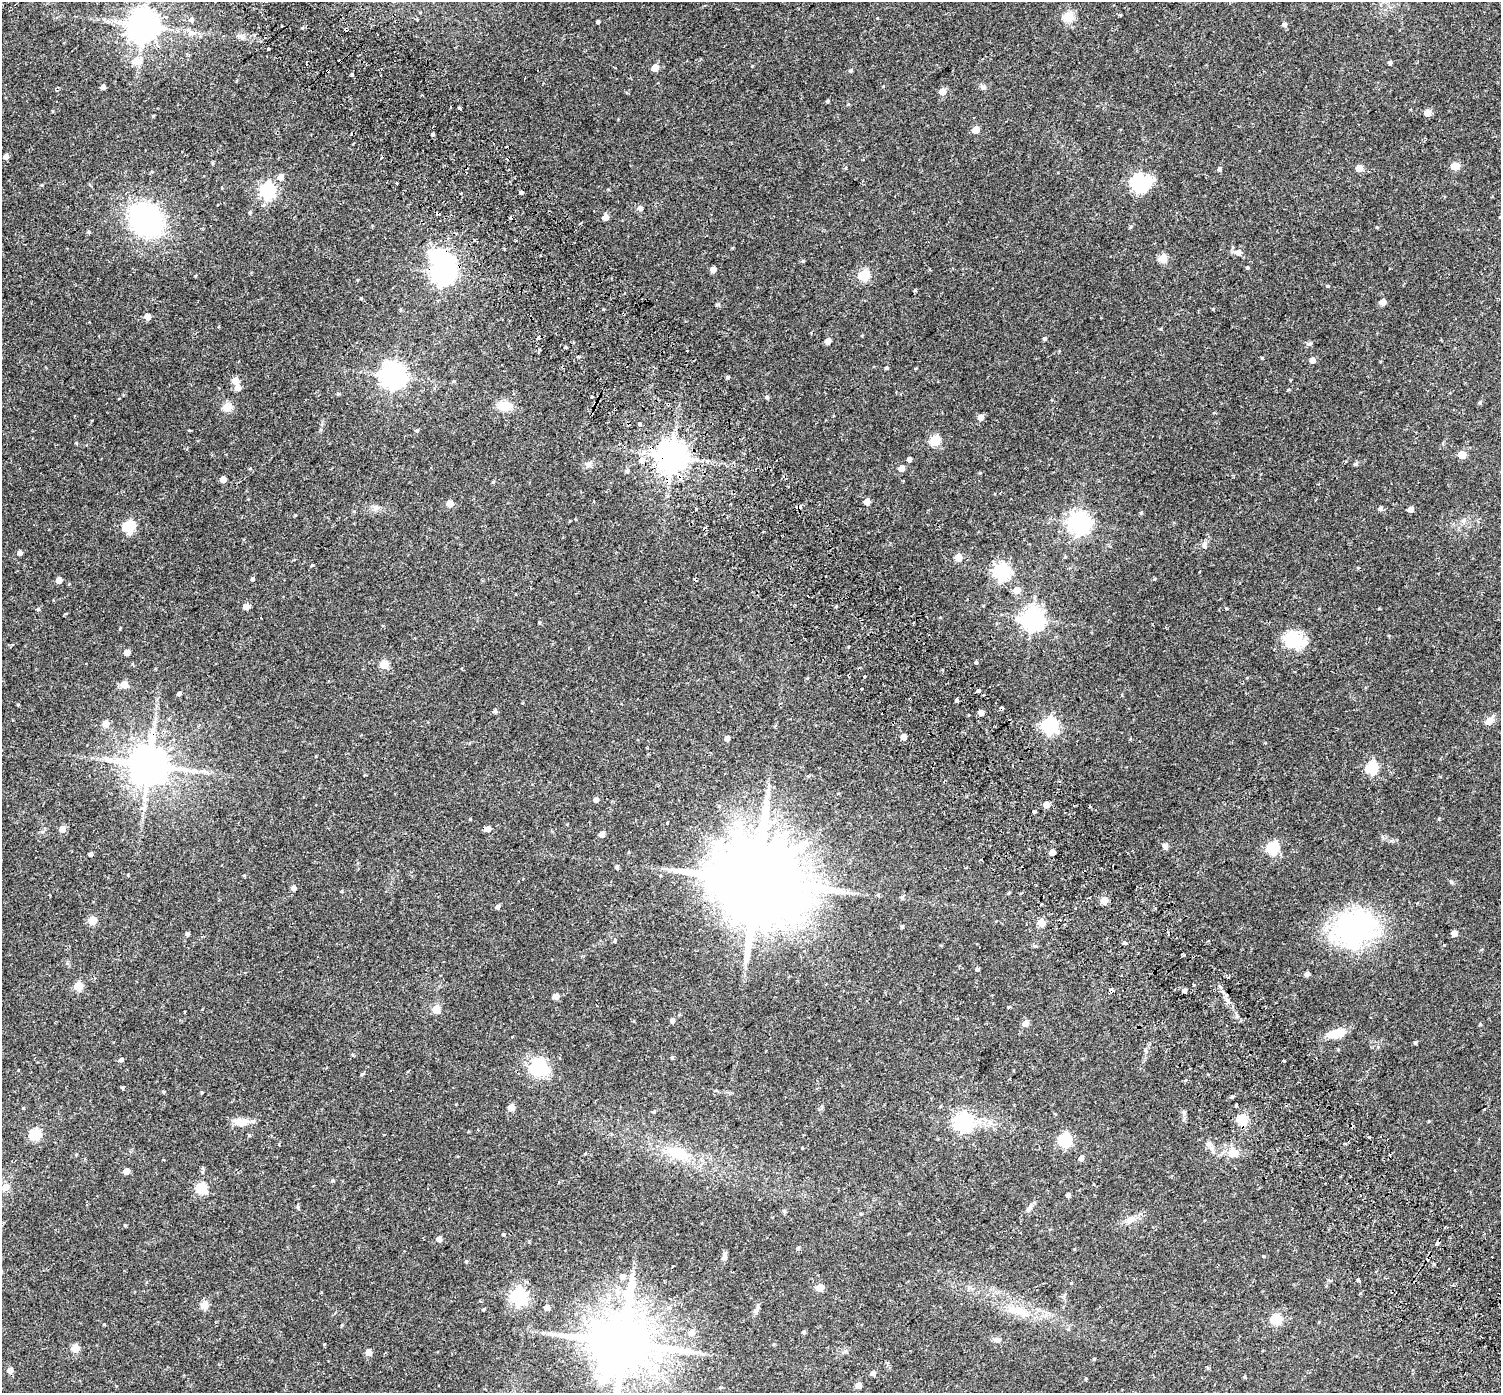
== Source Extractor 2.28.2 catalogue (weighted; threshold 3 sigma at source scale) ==
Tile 6 of 4 x 4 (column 2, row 2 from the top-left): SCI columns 1570-3068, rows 3021-4411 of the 6143 x 6102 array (HDU 1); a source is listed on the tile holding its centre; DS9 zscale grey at full resolution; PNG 1503 x 1395 px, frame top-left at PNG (2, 2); no overlay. Shown black and unused: <1% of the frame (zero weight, under 2 of 3 exposures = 5% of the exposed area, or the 3 px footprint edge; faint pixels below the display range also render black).
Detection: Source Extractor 2.28.2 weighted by HDU 2 'WHT'; one run over the whole footprint, this tile lists its part. Background 0.0598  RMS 0.0046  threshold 0.0206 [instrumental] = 3 sigma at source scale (4.5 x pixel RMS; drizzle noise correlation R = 1.50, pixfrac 1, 0.0396/0.0396 arcsec/px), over >= 5 px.
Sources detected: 268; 3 inside a brighter object's white glare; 17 cosmic-ray / hot-pixel residue — not listed; the other 248 listed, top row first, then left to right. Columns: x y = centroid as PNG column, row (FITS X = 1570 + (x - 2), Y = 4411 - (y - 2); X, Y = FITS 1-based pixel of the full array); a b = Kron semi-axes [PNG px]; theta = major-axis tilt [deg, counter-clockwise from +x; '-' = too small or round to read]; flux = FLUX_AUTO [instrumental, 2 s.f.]
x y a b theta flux
1068 17 5 5 - 28
877 18 4 2 - 0.24
191 20 7 6 - 1.3
598 22 4 3 - 0.83
1284 24 5 5 - 1.4
144 26 9 9 - 780
302 28 4 4 - 0.43
254 35 5 3 - 0.47
242 37 10 4 -56 1.1
268 49 3 3 - 2.5
136 61 14 8 9 3.6
340 61 3 2 - 1.1
1390 63 5 4 - 0.73
655 68 5 5 - 6
851 70 5 4 - 0.72
352 75 3 3 - 1.5
103 87 5 4 - 1.5
983 87 9 5 7 1.1
942 91 5 5 - 5.8
828 101 5 4 - 0.51
459 108 4 3 - 2.6
1427 113 5 5 - 6.3
153 116 4 4 - 0.37
976 130 5 5 - 5.5
432 134 3 3 - 4.1
6 157 5 4 - 2.2
381 158 4 3 - 0.6
1455 166 5 5 - 11
1359 168 5 4 - 5.5
1219 169 5 5 - 0.73
280 177 6 6 - 2.8
1138 182 9 8 - 79
396 184 3 2 - 0.67
267 191 7 6 - 100
522 192 4 3 - 1
640 208 5 5 - 1.7
250 212 5 4 - 0.56
605 217 5 5 - 3.4
145 220 26 21 -39 88
1130 227 5 3 - 0.47
1377 227 4 4 - 0.35
88 232 6 4 -89 0.47
1237 252 11 7 -5 1.8
1163 258 5 5 - 13
803 261 4 4 - 0.4
1247 268 4 3 - 0.57
713 269 5 4 - 3
443 273 8 8 - 280
864 275 5 5 - 29
1328 286 4 3 - 0.37
915 290 4 3 - 0.53
361 298 4 4 - 0.35
1383 302 5 4 - 4.6
147 316 5 5 - 4.1
1045 338 5 4 - 0.79
828 341 4 4 - 3.3
1309 344 6 5 - 0.73
1262 358 4 4 - 0.35
1312 360 5 5 - 3.1
887 368 4 4 - 0.54
394 376 8 8 - 380
728 377 5 4 - 0.59
235 381 5 5 - 5.6
453 381 5 3 - 0.4
238 388 5 5 - 3.9
338 394 5 4 - 0.5
592 396 3 3 - 0.75
767 397 5 4 - 0.73
119 399 3 2 - 0.41
1480 402 5 4 - 0.52
504 406 17 12 -3 5.8
227 407 5 5 - 15
615 409 4 3 - 1.1
981 417 5 5 - 3.4
640 425 3 3 - 24
189 430 3 2 - 0.62
417 430 5 4 - 0.7
935 441 6 5 - 23
76 443 4 4 - 0.39
1462 454 5 5 - 9.6
672 457 9 9 - 760
910 459 4 4 - 1.5
642 460 7 7 - 2.4
588 464 9 8 - 1.7
1356 464 6 5 - 0.69
901 468 5 4 - 3.7
627 471 5 5 - 0.9
223 479 5 4 - 4.1
493 482 4 4 - 0.45
867 501 5 4 - 3.5
450 504 5 5 - 4.2
800 507 4 3 - 2.2
376 508 10 7 46 1.5
1380 508 6 5 - 1.1
696 509 3 2 - 0.75
1411 509 4 4 - 3.2
1141 513 5 4 - 0.58
1079 523 8 7 - 270
129 527 6 6 - 34
1204 544 10 6 84 1.4
20 553 5 4 - 1.4
958 557 5 5 - 7.9
311 565 3 3 - 1.1
1001 571 7 6 - 110
253 579 5 4 - 0.85
59 580 5 4 - 3.4
1017 590 5 5 - 5.4
808 596 4 2 - 1
246 606 5 4 - 3.6
836 606 4 3 - 0.42
38 609 5 4 - 0.54
1033 619 8 8 - 280
1291 640 28 20 35 12
127 652 5 4 - 3.8
976 662 4 4 - 0.53
384 664 5 5 - 14
864 676 3 3 - 0.56
124 684 5 5 - 5.4
978 691 4 3 - 4.1
179 694 4 4 - 0.95
983 695 3 3 - 1.5
910 699 3 2 - 0.33
956 701 4 3 - 4.6
495 711 6 5 - 0.85
981 713 4 4 - 3.5
1489 720 12 8 42 2.6
105 723 6 5 - 4
1050 725 7 6 - 120
903 737 4 4 - 3
727 738 4 4 - 2.2
647 748 3 2 - 0.33
149 765 11 11 - 1400
1372 768 6 5 - 40
767 796 8 6 68 1.8
596 800 5 4 - 1.6
1046 804 4 4 - 4.7
143 808 7 4 -18 0.79
1034 811 4 3 - 9.1
667 823 3 3 - 0.62
62 829 5 5 - 3.8
487 829 5 5 - 2.5
602 834 5 4 - 3.4
1165 846 7 7 - 1.4
1273 848 6 6 - 42
1052 852 5 4 - 4.5
91 854 4 4 - 1.1
981 860 3 2 - 0.35
617 867 5 5 - 0.84
757 880 26 21 31 7400
1036 885 2 2 - 0.49
294 888 4 4 - 2.3
342 891 5 3 - 0.37
878 895 5 5 - 0.55
902 897 6 5 - 0.59
1104 900 5 5 - 7.8
1041 904 3 2 - 0.4
497 907 5 4 - 1.1
92 921 5 5 - 13
1041 923 5 5 - 9.5
902 926 5 4 - 0.59
1355 927 60 37 17 63
1454 933 5 4 - 3.4
187 934 5 4 - 0.73
615 941 5 4 - 0.5
1125 943 4 3 - 1.2
1184 955 3 2 - 0.71
977 969 3 3 - 6
1307 974 5 4 - 1.5
1193 985 3 3 - 1
78 986 5 5 - 13
1111 991 5 3 - 5.3
1184 991 4 4 - 1
556 996 5 4 - 4.3
1227 1000 7 4 -71 1.1
1009 1007 4 3 - 0.48
436 1009 5 5 - 10
672 1021 5 5 - 1.4
1025 1023 5 5 - 3.9
1480 1024 5 3 - 0.34
1336 1033 21 10 10 6.8
1415 1042 5 4 - 0.52
672 1057 4 4 - 0.53
121 1059 5 4 - 1.1
1283 1060 3 3 - 1.9
538 1067 18 16 -52 20
362 1074 6 3 19 0.42
122 1088 4 2 - 0.7
164 1092 4 4 - 0.41
201 1092 4 3 - 0.34
1232 1097 4 4 - 0.57
1236 1106 3 3 - 1.3
511 1107 5 5 - 5.7
23 1108 3 3 - 0.74
654 1112 4 4 - 0.43
1242 1120 5 5 - 17
241 1122 20 10 -2 4.7
962 1122 7 7 - 120
35 1134 6 5 - 33
249 1135 5 3 - 0.38
1369 1137 3 3 - 1.1
1065 1140 6 6 - 56
802 1148 4 2 - 0.31
1212 1148 8 7 - 1.6
677 1153 32 16 -19 14
1233 1153 17 12 -12 5.1
585 1154 5 3 - 0.31
1081 1158 5 5 - 1.8
203 1169 6 4 -47 0.57
126 1171 5 4 - 4
6 1187 7 7 - 3.2
201 1188 6 5 - 28
1068 1195 4 4 - 1.2
298 1207 5 5 - 0.62
1029 1208 13 5 52 1.6
784 1211 6 4 -45 0.59
1131 1220 13 8 21 2.9
125 1225 4 4 - 0.42
503 1234 5 3 - 0.42
439 1239 5 4 - 2.6
1437 1243 4 3 - 3.1
798 1248 5 4 - 0.77
1264 1256 3 3 - 1.5
724 1257 10 6 80 1.3
466 1261 5 4 - 0.5
622 1277 6 6 - 2.2
1358 1280 5 3 - 1.8
820 1287 5 5 - 8.4
518 1296 7 6 - 110
204 1305 5 5 - 9.1
547 1308 4 4 - 2.9
669 1308 6 6 - 0.99
484 1309 5 3 - 0.37
756 1310 15 5 66 1.4
1019 1310 21 12 -25 7.8
1276 1319 5 5 - 27
804 1332 4 4 - 0.82
691 1333 6 6 - 4.1
554 1334 12 2 0 1.3
997 1340 13 6 -6 1.4
623 1343 17 15 40 3400
324 1344 3 3 - 0.42
75 1348 5 5 - 8.7
368 1352 5 5 - 3.3
693 1352 8 4 -19 1.3
10 1370 5 5 - 2.6
873 1373 5 5 - 1.6
1086 1379 5 3 - 0.37
858 1385 5 4 - 3.2
Overlapping masked pixels (flux is a lower limit): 10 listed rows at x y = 340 61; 443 273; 615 409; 672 457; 642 460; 800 507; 910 699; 149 765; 1111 991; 1437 1243
Isophote crosses this tile's border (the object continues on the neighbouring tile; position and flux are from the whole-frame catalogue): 1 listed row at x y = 623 1343
Unlisted compact peaks at least as high as the median listed source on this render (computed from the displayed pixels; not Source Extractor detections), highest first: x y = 1451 882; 1154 579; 718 304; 1439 819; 470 819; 578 357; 195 276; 104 1324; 848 104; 18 704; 1378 1047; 883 86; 42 185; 1184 1113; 980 473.